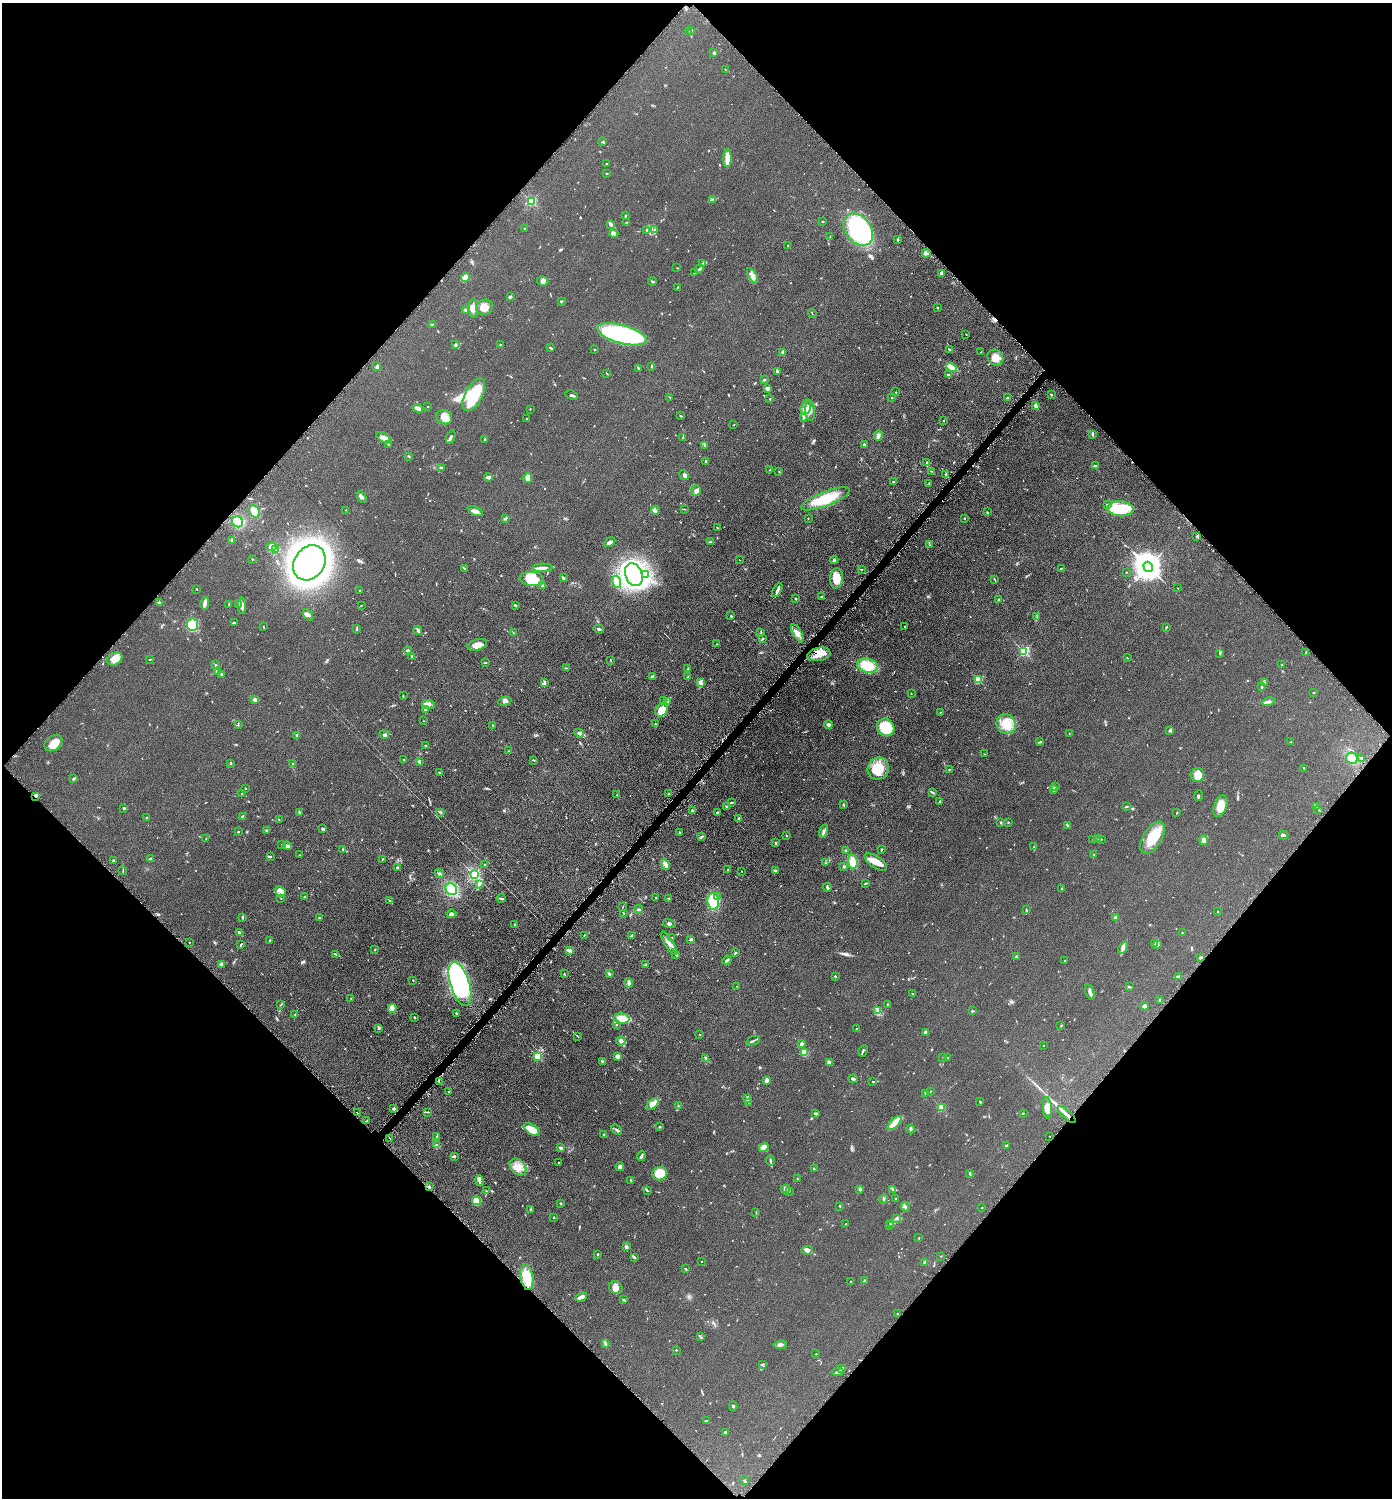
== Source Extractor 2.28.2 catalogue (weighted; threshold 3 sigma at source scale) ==
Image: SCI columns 152-5709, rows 9-5992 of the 6003 x 6002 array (HDU 1 of 3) = the unmasked area's bounding box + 8 px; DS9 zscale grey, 4 x 4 block average (1 PNG px = mean of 4 x 4 image px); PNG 1394 x 1500 px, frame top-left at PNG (2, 3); each listed source drawn as its Kron ellipse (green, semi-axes under 4 px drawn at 4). Shown black and unused: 50% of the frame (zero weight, under 4 of 8 exposures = <1% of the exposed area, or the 3 px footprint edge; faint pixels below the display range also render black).
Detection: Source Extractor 2.28.2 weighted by HDU 2 'WHT'. Background 0.0917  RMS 0.0078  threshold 0.0321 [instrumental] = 3 sigma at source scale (4.09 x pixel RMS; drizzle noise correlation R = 1.36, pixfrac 0.8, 0.05/0.05 arcsec/px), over >= 5 px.
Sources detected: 869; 5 too faint to see at this stretch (4 x 4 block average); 5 inside a brighter object's white glare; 18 cosmic-ray / hot-pixel residue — neither listed nor drawn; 33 coinciding with a brighter row at this scale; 60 inside a brighter listed object's ellipse — not listed separately; of the other 748, all 500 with FLUX_AUTO >= 1.63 (the completeness limit of this list) listed and drawn (248 fainter detections not listed), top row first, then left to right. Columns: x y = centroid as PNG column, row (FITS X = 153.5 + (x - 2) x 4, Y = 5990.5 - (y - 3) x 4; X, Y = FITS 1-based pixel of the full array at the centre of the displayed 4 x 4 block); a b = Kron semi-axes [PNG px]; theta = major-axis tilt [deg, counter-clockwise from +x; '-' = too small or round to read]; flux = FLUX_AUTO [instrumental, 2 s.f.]
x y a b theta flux
692 30 2 2 - 1.8
689 32 2 2 - 3.5
714 53 2 2 - 11
725 69 2 2 - 2.1
603 142 3 2 - 3.1
727 158 9 3 89 61
606 164 2 2 - 4.1
606 173 2 2 - 2.6
712 199 2 2 - 1.8
531 201 2 2 - 430
625 216 3 2 - 3.3
626 222 2 2 - 2.2
823 222 2 2 - 4.5
611 224 3 2 - 16
524 228 2 2 - 2.4
654 230 2 2 - 1.7
858 230 18 12 -52 680
646 231 2 2 - 3
614 233 4 3 - 7.4
830 237 2 2 - 1.8
898 240 3 2 - 4.2
788 245 2 2 - 1.8
926 253 4 3 - 11
702 264 3 2 - 4.9
677 268 2 2 - 2.2
699 269 5 2 - 4.9
694 273 4 2 - 5.5
941 273 4 2 - 8.6
752 276 8 4 -59 20
465 277 4 3 - 12
543 281 5 4 - 12
652 282 4 2 - 4.2
677 288 3 2 - 2.1
510 297 3 2 - 9.6
561 301 2 2 - 4.3
484 307 8 7 - 37
473 308 10 4 -87 21
938 308 2 2 - 3.1
466 310 3 3 - 6
812 313 4 2 - 1.7
432 324 2 2 - 1.6
622 334 25 9 -15 640
966 334 2 2 - 1.7
455 344 4 3 - 5.9
500 344 3 2 - 2
551 348 3 2 - 4.9
595 350 2 2 - 2.1
950 350 3 2 - 4.6
783 352 2 2 - 15
981 352 2 2 - 2.6
995 358 8 7 - 35
652 366 3 2 - 2.9
377 367 4 3 - 7.8
638 368 3 2 - 2.3
952 368 6 3 -29 45
778 371 2 2 - 5.1
607 373 3 2 - 2.3
948 374 2 2 - 4
765 380 3 2 - 5.9
767 389 3 2 - 8.9
896 392 2 2 - 1.8
474 395 18 8 62 190
571 395 6 2 -26 7.3
1051 395 2 2 - 2.4
670 397 3 2 - 2.8
892 398 2 2 - 1.7
1008 398 3 2 - 4.8
770 399 2 2 - 4
1036 406 4 3 - 9.9
428 407 2 2 - 1.9
806 407 8 5 71 32
418 408 5 3 - 20
530 409 2 2 - 2.1
810 410 10 4 -85 27
681 416 2 2 - 4.7
444 417 8 7 - 38
526 418 2 2 - 2
804 418 3 2 - 3.4
944 420 2 2 - 4.2
734 425 2 2 - 1.8
1093 434 4 2 - 7
878 436 5 3 - 11
451 437 7 2 67 9.1
683 437 3 2 - 2.3
384 438 8 4 -31 16
485 439 3 2 - 5.7
388 444 2 2 - 2.6
864 445 3 2 - 14
705 446 3 2 - 4.2
409 456 3 2 - 3.2
706 462 3 2 - 8.3
927 463 3 2 - 5.8
1095 466 3 2 - 3.1
441 467 2 2 - 2.7
770 470 2 2 - 2.2
932 471 4 2 - 2.6
779 472 2 2 - 1.8
684 475 5 3 - 8.7
946 475 3 2 - 6.7
489 477 4 2 - 15
528 478 5 4 - 47
893 482 2 2 - 4
929 483 2 2 - 2.5
696 490 5 5 - 16
362 497 6 2 -61 7.7
825 499 26 7 21 150
1107 505 4 2 - 4.8
685 509 2 2 - 1.7
1120 509 13 7 -5 170
346 510 2 2 - 1.9
655 510 4 2 - 10
255 511 6 4 -60 64
475 511 8 3 -24 17
987 512 3 2 - 3.2
505 518 3 2 - 3.3
808 518 2 2 - 2.1
964 518 2 2 - 3.2
238 522 6 5 - 92
717 528 3 2 - 3.1
1196 537 2 2 - 1.9
232 540 3 2 - 3.1
610 542 6 3 32 11
710 542 3 2 - 4.2
929 545 2 2 - 2.5
272 547 5 4 - 23
275 550 3 2 - 4.4
252 559 2 2 - 3.2
739 559 2 2 - 2
834 560 4 2 - 5.1
309 563 19 15 55 2700
1148 567 5 4 - 7700
542 568 10 2 2 27
1061 568 3 2 - 2.2
465 569 4 2 - 5.6
862 569 2 2 - 2.2
1126 572 2 2 - 1.7
634 575 12 8 -69 970
646 575 3 2 - 7
563 578 3 2 - 6.7
836 578 10 6 87 49
532 579 12 7 -4 100
994 579 2 2 - 1.7
617 582 6 2 -74 44
543 586 4 3 - 5.8
1178 588 2 2 - 1.9
197 589 2 2 - 2.2
360 590 2 2 - 2.5
777 590 7 3 63 15
821 596 2 2 - 14
796 599 3 2 - 2.9
999 599 2 2 - 3.1
159 603 3 2 - 3.2
205 603 7 3 80 21
229 604 4 2 - 3.7
238 604 2 2 - 2.1
361 605 3 2 - 2.2
515 605 3 2 - 6.2
242 606 8 3 90 16
308 615 6 3 -56 11
731 616 2 2 - 13
1037 617 4 2 - 2.3
234 623 3 2 - 4.4
192 625 6 5 - 150
263 627 3 2 - 2.4
905 627 2 2 - 2.1
1166 627 3 2 - 2.9
357 628 3 2 - 3.8
599 629 5 2 - 6.8
418 630 4 2 - 8.3
514 633 3 2 - 1.9
761 633 4 2 - 3.5
797 633 10 4 -61 26
762 638 3 2 - 3.4
717 644 2 2 - 1.6
477 645 10 5 17 31
408 650 4 2 - 9.1
1024 651 2 2 - 480
1220 653 2 2 - 2.7
1306 653 3 2 - 2.9
819 654 12 6 11 46
411 656 2 2 - 3.3
1127 658 2 2 - 1.8
115 659 8 6 30 47
150 659 4 2 - 2.2
611 660 2 2 - 2.5
485 663 3 2 - 2.8
216 665 2 2 - 3.5
1282 665 2 2 - 8.1
868 666 10 7 -15 97
567 668 2 2 - 1.7
688 669 3 2 - 2.8
217 672 3 2 - 6.1
221 675 4 3 - 7.1
653 676 4 2 - 4.9
688 676 2 2 - 1.8
978 680 2 2 - 260
700 682 3 3 - 17
544 683 2 2 - 1.8
1265 683 3 2 - 5.4
1262 686 3 2 - 2.6
911 693 2 2 - 2.1
1313 693 2 2 - 3.2
403 696 2 2 - 1.8
255 700 2 2 - 67
505 701 6 3 9 13
664 701 2 2 - 3
668 702 3 2 - 2.4
1269 702 6 3 14 11
428 705 6 4 -5 17
425 710 3 2 - 13
662 710 7 5 53 47
940 713 2 2 - 1.8
424 721 2 2 - 1.7
655 724 2 2 - 2.1
1006 724 10 9 - 62
238 725 2 2 - 2
828 725 4 2 - 13
493 726 2 2 - 2.2
886 727 9 8 - 150
1169 731 4 3 - 6.7
579 733 5 2 - 22
1069 733 2 2 - 1.7
297 735 4 2 - 3.7
384 735 5 3 - 7.1
1039 742 2 2 - 2.8
1291 742 3 2 - 2.8
54 743 10 7 36 51
426 746 2 2 - 7.7
509 751 2 2 - 2.5
984 754 2 2 - 1.7
1352 758 6 5 - 29
1362 758 3 2 - 4.6
404 760 2 2 - 2.1
533 760 3 2 - 4.2
419 762 4 2 - 5.1
231 763 2 2 - 3.6
292 763 3 2 - 1.9
1304 768 2 2 - 2.6
878 769 11 10 - 90
949 769 2 2 - 2.1
440 773 3 2 - 5.8
1198 775 7 6 - 49
74 779 3 2 - 5.6
1055 786 2 2 - 1.6
245 788 2 2 - 1.7
1053 789 3 2 - 4.8
933 793 3 2 - 3.6
242 794 2 2 - 2.9
668 794 2 2 - 3.6
617 795 2 2 - 1.9
1198 795 5 2 - 4.4
35 796 3 2 - 5
940 801 2 2 - 5.1
731 802 3 2 - 4.9
844 805 2 2 - 5.7
1220 806 11 6 71 50
726 807 4 2 - 4.7
1126 807 4 2 - 5.2
1316 807 3 2 - 3.9
124 809 2 2 - 2.1
1319 810 3 2 - 3.1
692 811 3 2 - 5.3
299 812 3 2 - 2.8
441 812 3 2 - 4
1177 812 3 2 - 2.9
717 813 3 2 - 7.8
242 817 2 2 - 2.5
147 818 2 2 - 6.8
739 818 2 2 - 6
279 820 3 2 - 2.1
1008 822 2 2 - 3
1001 823 3 2 - 3.2
1067 825 4 3 - 6.7
323 829 3 2 - 9.9
238 831 2 2 - 3.2
267 831 4 2 - 5.8
824 831 7 2 75 9.4
679 833 3 2 - 2.5
1284 835 5 2 - 8.6
702 836 3 2 - 3.8
786 836 2 2 - 3.1
1153 838 18 9 59 110
206 839 2 2 - 1.7
1093 839 2 2 - 2.1
1097 839 3 2 - 4.1
1101 839 2 2 - 1.9
1204 840 5 4 - 22
776 843 3 2 - 3.6
282 845 2 2 - 1.8
287 846 4 3 - 10
1034 847 2 2 - 3.4
343 849 3 2 - 2.9
846 850 2 2 - 4.3
882 850 2 2 - 2.5
1094 854 2 2 - 1.7
299 855 2 2 - 2.6
270 856 3 2 - 4.1
151 858 3 2 - 5.2
382 859 2 2 - 2.3
113 860 3 2 - 5.3
853 862 7 5 -84 54
876 862 13 5 -34 47
826 863 2 2 - 3
665 864 6 4 -67 18
485 865 2 2 - 2.5
397 867 2 2 - 5.7
844 867 3 2 - 2.8
728 870 2 2 - 2.1
123 871 2 2 - 1.8
741 871 2 2 - 2
775 871 4 3 - 5.8
439 873 5 2 - 6.9
474 874 2 2 - 880
865 883 3 2 - 2.9
479 884 2 2 - 3.9
827 887 4 2 - 6.8
451 889 6 5 - 120
1062 889 2 2 - 3.4
281 891 6 4 -40 15
717 896 3 2 - 4.7
304 897 2 2 - 2.8
656 897 2 2 - 4.4
281 898 2 2 - 1.7
501 898 4 2 - 5.8
669 899 3 2 - 3.1
390 901 3 2 - 2.8
713 902 8 6 -84 140
623 907 2 2 - 2
639 909 4 2 - 6.2
1026 910 2 2 - 2.2
1218 912 2 2 - 2.2
624 913 2 2 - 2.4
451 914 5 3 - 10
242 917 3 2 - 6
319 918 3 2 - 3.8
1115 918 2 2 - 46
669 923 6 2 -16 7.3
515 925 3 2 - 3.5
239 933 4 2 - 7
1182 933 2 2 - 2.7
584 935 2 2 - 3
632 935 4 2 - 9.1
672 938 3 2 - 2
691 939 3 2 - 4.9
270 940 2 2 - 3.9
189 942 2 2 - 2
669 943 13 3 -59 19
1154 944 3 2 - 3.8
240 945 3 2 - 4.8
1157 945 4 2 - 4.7
1123 948 6 3 57 11
374 950 2 2 - 1.9
569 950 4 3 - 9.5
735 953 3 2 - 4
336 954 2 2 - 4.1
676 954 4 2 - 6.8
1016 957 2 2 - 12
1200 958 3 2 - 8.7
727 960 4 2 - 9.6
1065 961 2 2 - 4.4
221 964 3 3 - 16
645 965 2 2 - 3.3
609 973 4 2 - 3.3
564 974 2 2 - 3
835 976 2 2 - 6.2
1178 976 3 2 - 2.7
413 980 2 2 - 1.9
629 983 5 3 - 8.1
460 984 23 9 -72 690
737 986 2 2 - 1.7
1129 987 3 2 - 4.4
1090 992 8 3 -73 14
912 993 2 2 - 1.7
351 999 2 2 - 2
1159 1000 3 2 - 4.1
280 1005 3 2 - 2.7
887 1005 2 2 - 1.9
1145 1006 4 3 - 12
392 1008 4 3 - 12
878 1011 2 2 - 1.7
972 1011 3 2 - 3.1
456 1013 2 2 - 4.9
295 1015 2 2 - 2.1
414 1017 3 2 - 2.9
622 1019 7 5 -4 60
616 1025 2 2 - 2.3
1061 1026 2 2 - 3.6
379 1028 2 2 - 3.1
857 1028 2 2 - 2.1
925 1032 4 2 - 7.8
700 1035 2 2 - 3
578 1037 3 2 - 6.8
753 1040 7 2 21 7.6
621 1041 4 3 - 11
801 1044 3 2 - 20
1044 1045 2 2 - 4.5
863 1051 6 2 63 5
804 1053 3 3 - 48
618 1056 4 3 - 15
538 1057 2 2 - 300
943 1057 2 2 - 3.1
706 1058 3 2 - 3.7
947 1058 2 2 - 2.2
603 1062 4 2 - 7
829 1062 3 2 - 24
853 1079 4 3 - 7.8
767 1080 4 3 - 22
439 1081 2 2 - 2.2
873 1082 2 2 - 3
930 1091 2 2 - 2
449 1092 2 2 - 3.7
926 1093 3 2 - 2.9
747 1098 2 2 - 2.2
749 1102 3 2 - 2.9
980 1102 2 2 - 4.2
652 1104 7 4 44 33
678 1106 2 2 - 2
941 1107 2 2 - 210
394 1108 3 3 - 7.8
1047 1108 10 4 -86 33
357 1112 3 2 - 3
427 1112 4 2 - 5.5
816 1113 4 2 - 8.2
1023 1113 3 2 - 1.9
1067 1115 11 2 -44 42
367 1121 2 2 - 2.4
895 1123 9 3 47 86
660 1127 2 2 - 4.1
911 1129 4 2 - 5.5
532 1130 9 5 -33 56
616 1130 6 2 -42 7.4
604 1134 2 2 - 4.9
437 1136 2 2 - 2.4
1050 1137 2 2 - 2.5
390 1138 2 2 - 2.9
437 1145 3 2 - 4.8
1007 1145 3 2 - 6.8
560 1148 2 2 - 22
764 1148 5 3 - 14
454 1156 3 2 - 3.9
641 1156 5 2 - 11
770 1160 5 2 - 6.4
558 1163 2 2 - 2.2
518 1167 9 7 -45 38
620 1167 4 3 - 15
814 1169 3 2 - 3.4
970 1173 3 2 - 3.5
660 1174 7 6 - 120
797 1179 2 2 - 2.9
479 1180 5 2 - 9.4
631 1180 3 2 - 3.1
429 1187 2 2 - 6.8
785 1189 5 3 - 8.5
860 1189 3 2 - 4.2
893 1189 3 2 - 4.5
486 1191 2 2 - 1.8
647 1191 3 2 - 2.7
789 1191 2 2 - 2.7
883 1199 4 2 - 4.8
896 1199 3 2 - 3.7
476 1201 4 4 - 54
561 1203 2 2 - 2.4
840 1206 2 2 - 3.4
905 1207 4 3 - 7.6
982 1208 2 2 - 1.8
531 1210 4 3 - 4.8
756 1213 3 2 - 2.2
554 1217 2 2 - 7.7
896 1218 3 2 - 4.5
890 1223 2 2 - 5.8
846 1224 2 2 - 1.7
889 1226 2 2 - 2.1
919 1238 2 2 - 1.7
626 1246 4 2 - 5.7
807 1250 6 4 5 14
597 1254 3 2 - 2.9
941 1256 2 2 - 1.7
634 1257 4 2 - 5
701 1261 2 2 - 1.7
924 1262 4 2 - 4.3
686 1269 2 2 - 4.1
527 1277 13 6 -81 87
865 1281 3 2 - 11
851 1282 2 2 - 2.9
616 1288 7 6 - 23
581 1297 6 2 21 25
624 1300 3 2 - 2.8
897 1314 2 2 - 2.7
700 1337 3 2 - 4.1
605 1343 3 2 - 4.6
780 1345 7 3 9 14
676 1350 2 2 - 3.4
816 1354 2 2 - 2
762 1364 3 2 - 4
842 1368 4 2 - 5.3
837 1372 6 3 10 11
733 1406 4 2 - 5.1
706 1421 3 2 - 3.3
725 1432 3 2 - 6.4
745 1481 4 2 - 7.5
Overlapping masked pixels (flux is a lower limit): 4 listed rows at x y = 819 654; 115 659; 35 796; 1067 1115
Diffuse or blended objects may show on this block-average render without a row.